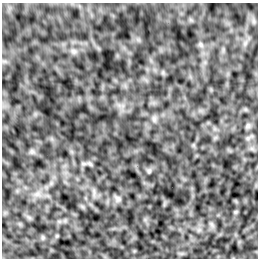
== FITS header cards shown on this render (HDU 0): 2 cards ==
NAXIS1  =                  256 /Number of positions along axis 1
NAXIS2  =                  256 /Number of positions along axis 2

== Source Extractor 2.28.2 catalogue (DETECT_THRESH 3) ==
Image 256 x 256 px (HDU 0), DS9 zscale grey, 1 PNG px = 1 image px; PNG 260 x 260 px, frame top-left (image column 1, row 256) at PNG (2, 3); no overlay
Background 4.88e-04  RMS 0.0021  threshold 0.00618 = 3 sigma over >= 5 px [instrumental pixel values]
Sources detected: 9; all 9 listed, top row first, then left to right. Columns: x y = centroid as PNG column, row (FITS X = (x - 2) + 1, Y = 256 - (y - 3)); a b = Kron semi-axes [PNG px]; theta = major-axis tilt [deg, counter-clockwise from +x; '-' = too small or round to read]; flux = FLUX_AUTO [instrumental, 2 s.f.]
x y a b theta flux
201 45 8 4 -71 0.3
73 51 8 6 -1 0.38
154 119 9 6 -90 0.42
248 126 8 6 69 0.31
32 152 7 4 -18 0.28
90 164 9 4 -35 0.27
149 171 6 6 - 0.27
37 194 8 4 18 0.44
118 199 10 7 -39 0.43